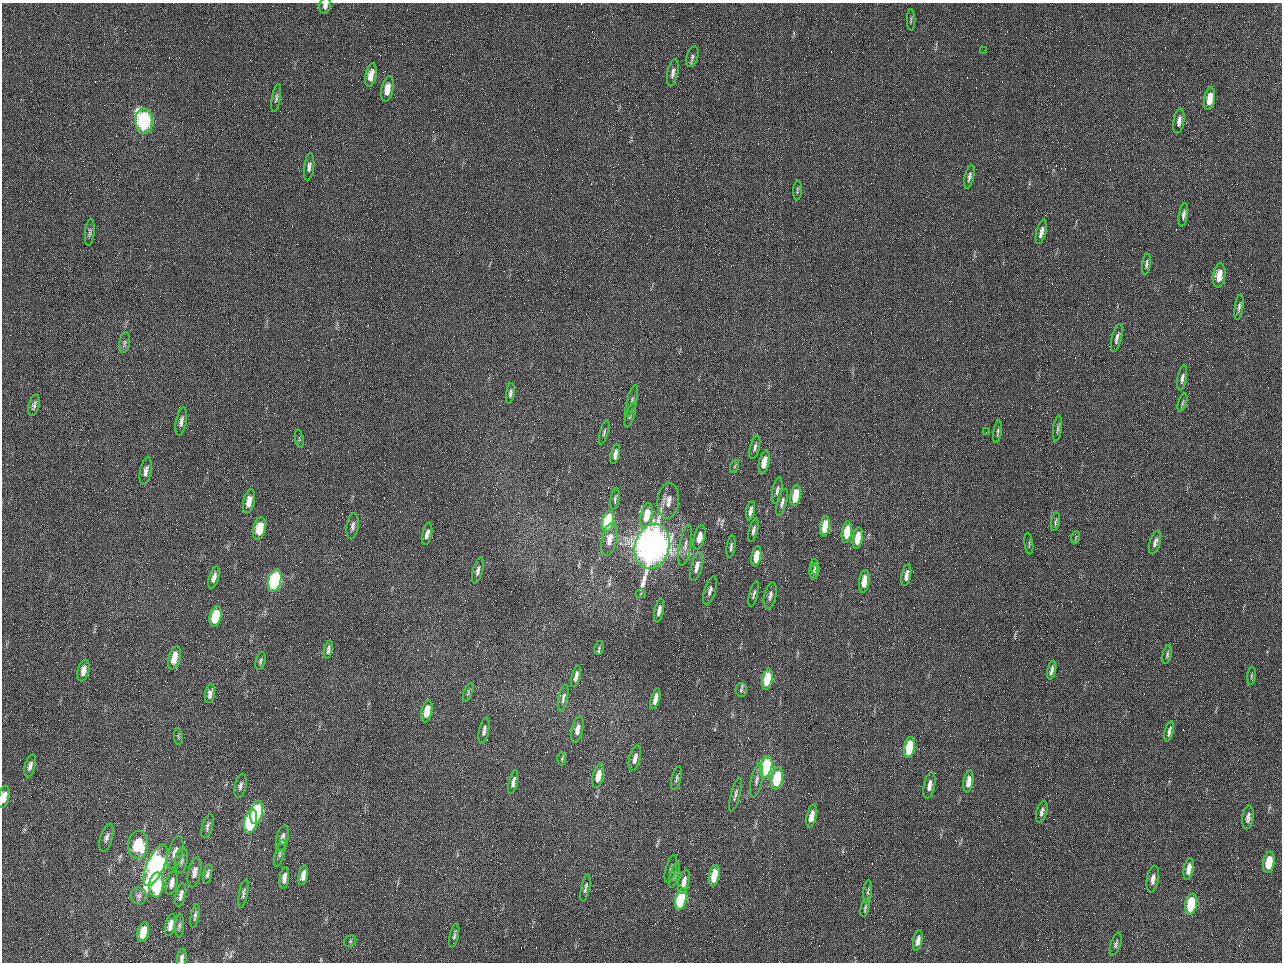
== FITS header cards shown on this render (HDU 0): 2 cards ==
NAXIS1  =                 1280 / length of data axis 1
NAXIS2  =                  960 / length of data axis 2

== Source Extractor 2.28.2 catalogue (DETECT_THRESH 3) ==
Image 1280 x 960 px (HDU 0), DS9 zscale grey, 1 PNG px = 1 image px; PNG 1284 x 964 px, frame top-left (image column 1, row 960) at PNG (2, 3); each listed source drawn as its Kron ellipse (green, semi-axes under 4 px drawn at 4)
Background 2560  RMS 180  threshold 551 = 3 sigma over >= 5 px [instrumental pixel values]
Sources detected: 157; all 157 listed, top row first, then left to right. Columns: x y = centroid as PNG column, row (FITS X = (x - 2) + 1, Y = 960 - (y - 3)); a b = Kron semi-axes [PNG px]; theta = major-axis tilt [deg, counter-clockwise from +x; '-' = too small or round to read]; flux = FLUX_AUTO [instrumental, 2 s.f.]
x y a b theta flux
325 6 8 5 75 5.7e+04
911 20 11 2 90 1.6e+04
984 50 2 2 - 6.2e+04
692 57 10 5 74 3.7e+04
673 73 14 5 79 5.8e+04
371 75 12 5 79 1.3e+05
387 89 13 6 79 1.4e+05
276 98 14 4 80 3.4e+04
1209 99 11 5 80 2.1e+05
144 121 12 8 -86 2.1e+06
1179 121 12 5 81 6.9e+04
309 167 14 5 83 4.8e+04
969 177 12 4 78 4.6e+04
797 190 10 3 86 1.9e+04
1183 215 12 4 81 4.4e+04
90 232 13 4 84 3.4e+04
1041 232 12 5 75 7.2e+04
1146 264 10 4 83 3.2e+04
1219 275 12 6 81 1.6e+05
1239 307 13 4 82 3.8e+04
1117 338 14 5 76 5.7e+04
125 343 10 5 79 3.1e+04
1182 378 12 4 79 4.6e+04
510 393 10 4 81 3.7e+04
632 401 16 5 75 4.4e+04
1182 403 9 4 72 2.4e+04
34 405 11 5 75 3.7e+04
630 415 13 3 73 2.7e+04
181 421 14 5 80 5.2e+04
1058 428 13 3 82 2.6e+04
604 432 12 3 74 2.4e+04
986 432 2 2 - 8.6e+03
998 432 11 4 81 2.5e+04
299 439 9 3 -80 1.5e+04
755 447 12 4 76 3.9e+04
615 454 10 4 75 6.8e+04
764 462 12 5 77 1.7e+05
735 466 7 4 71 1.6e+04
146 471 14 5 79 6.3e+04
777 490 13 4 80 4.2e+04
796 496 10 5 79 3.6e+05
615 499 11 4 80 2.6e+04
249 501 12 5 77 1.2e+05
668 501 18 10 85 1.5e+05
782 502 14 4 74 4.6e+04
751 511 10 4 79 6.0e+04
647 515 13 5 78 2.9e+05
608 521 11 5 77 9.6e+05
1055 522 9 4 77 2.3e+04
353 526 13 6 81 4.8e+04
825 526 10 4 82 3.2e+05
259 528 11 6 77 3.4e+05
753 530 12 4 76 4.3e+04
847 532 11 5 82 3.3e+05
427 534 11 5 77 6.4e+04
699 537 12 5 76 1.6e+05
1076 537 6 4 71 1.5e+04
858 538 11 5 83 2.3e+05
609 539 16 7 77 1.5e+05
1155 542 12 5 72 5.4e+04
1029 544 11 2 -83 1.6e+04
685 545 21 5 80 8.8e+04
652 546 23 17 74 1.2e+07
731 547 11 3 81 3.0e+04
756 556 10 4 79 2.2e+05
697 567 15 5 75 8.6e+04
815 567 8 4 -82 2.7e+04
478 571 13 5 75 5.1e+04
814 571 8 4 90 2.5e+04
906 575 11 4 78 7.3e+04
214 577 11 5 74 6.8e+04
275 581 11 6 77 1.9e+06
864 581 11 5 82 1.7e+05
710 590 15 5 74 5.3e+04
641 593 5 3 - 1.1e+04
754 594 13 4 76 3.3e+04
770 596 13 6 78 5.4e+04
659 610 12 4 78 7.2e+04
216 616 10 5 76 4.7e+05
599 648 7 5 79 2.0e+04
328 649 9 4 77 3.6e+04
1167 655 9 4 78 2.7e+04
174 658 12 5 75 2.1e+05
260 661 9 4 75 2.5e+04
83 670 11 5 77 8.7e+04
1052 670 9 3 77 4.4e+04
576 676 11 4 75 5.5e+04
1251 676 9 3 85 2.1e+04
767 679 11 5 78 5.6e+05
741 690 7 6 - 2.8e+04
468 692 10 4 69 2.2e+04
210 694 9 5 81 5.1e+04
563 698 14 4 79 4.1e+04
655 699 11 4 75 9.3e+04
427 711 11 5 79 2.0e+05
577 729 14 5 77 8.8e+04
484 731 13 5 79 5.4e+04
1169 731 10 3 77 4.2e+04
178 737 8 3 -85 1.8e+04
909 748 11 5 81 6.2e+05
635 758 13 5 76 8.7e+04
562 759 7 3 90 1.6e+04
30 766 11 5 74 5.7e+04
766 767 11 6 78 1.4e+06
598 776 12 5 77 1.9e+05
676 778 12 4 77 3.0e+04
777 778 11 5 79 7.5e+05
756 780 17 5 78 6.2e+04
968 781 11 5 80 1.3e+05
513 782 12 4 77 5.6e+04
929 785 13 5 79 8.7e+04
241 786 12 5 77 4.8e+04
735 794 17 4 76 4.5e+04
4 797 11 5 78 1.3e+05
257 812 12 6 80 1.5e+06
1042 812 11 5 75 4.5e+04
812 816 12 5 77 1.6e+05
1248 818 12 5 81 5.6e+04
251 822 12 6 79 1.5e+06
207 826 12 5 73 4.0e+04
106 838 14 6 73 5.4e+04
282 838 13 6 78 7.3e+04
138 845 14 10 87 5.0e+05
175 853 17 7 75 1.0e+05
280 853 14 4 76 3.2e+04
181 860 13 6 82 5.2e+04
1269 862 11 5 80 2.8e+05
156 865 22 8 66 3.3e+06
671 869 14 5 75 4.2e+04
1189 869 11 5 80 9.7e+04
195 872 15 6 79 8.3e+04
208 874 10 4 77 3.6e+04
303 875 10 4 79 9.9e+04
674 875 13 3 76 2.9e+04
714 876 11 5 80 3.1e+05
284 878 11 4 83 6.8e+04
1153 879 13 5 80 7.4e+04
684 882 12 5 77 9.8e+04
172 883 12 5 77 7.4e+04
156 885 12 7 85 7.5e+05
585 888 14 4 79 3.5e+04
868 891 11 3 86 2.2e+04
243 893 14 4 79 3.4e+04
181 895 12 5 78 5.5e+04
139 896 9 7 -60 4.1e+04
681 899 11 5 76 9.7e+05
1191 904 10 5 79 7.1e+05
865 908 9 3 76 2.2e+04
195 916 12 4 79 3.4e+04
170 925 11 5 76 8.5e+04
180 926 12 4 87 3.1e+04
143 932 10 5 75 2.7e+05
454 935 12 4 77 3.2e+04
918 940 10 4 78 6.9e+04
350 941 6 5 - 2.2e+04
1116 944 12 5 72 3.4e+04
182 958 9 5 82 4.5e+04
At the frame edge (FLAGS 8, measured only in part): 3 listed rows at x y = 325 6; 4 797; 182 958